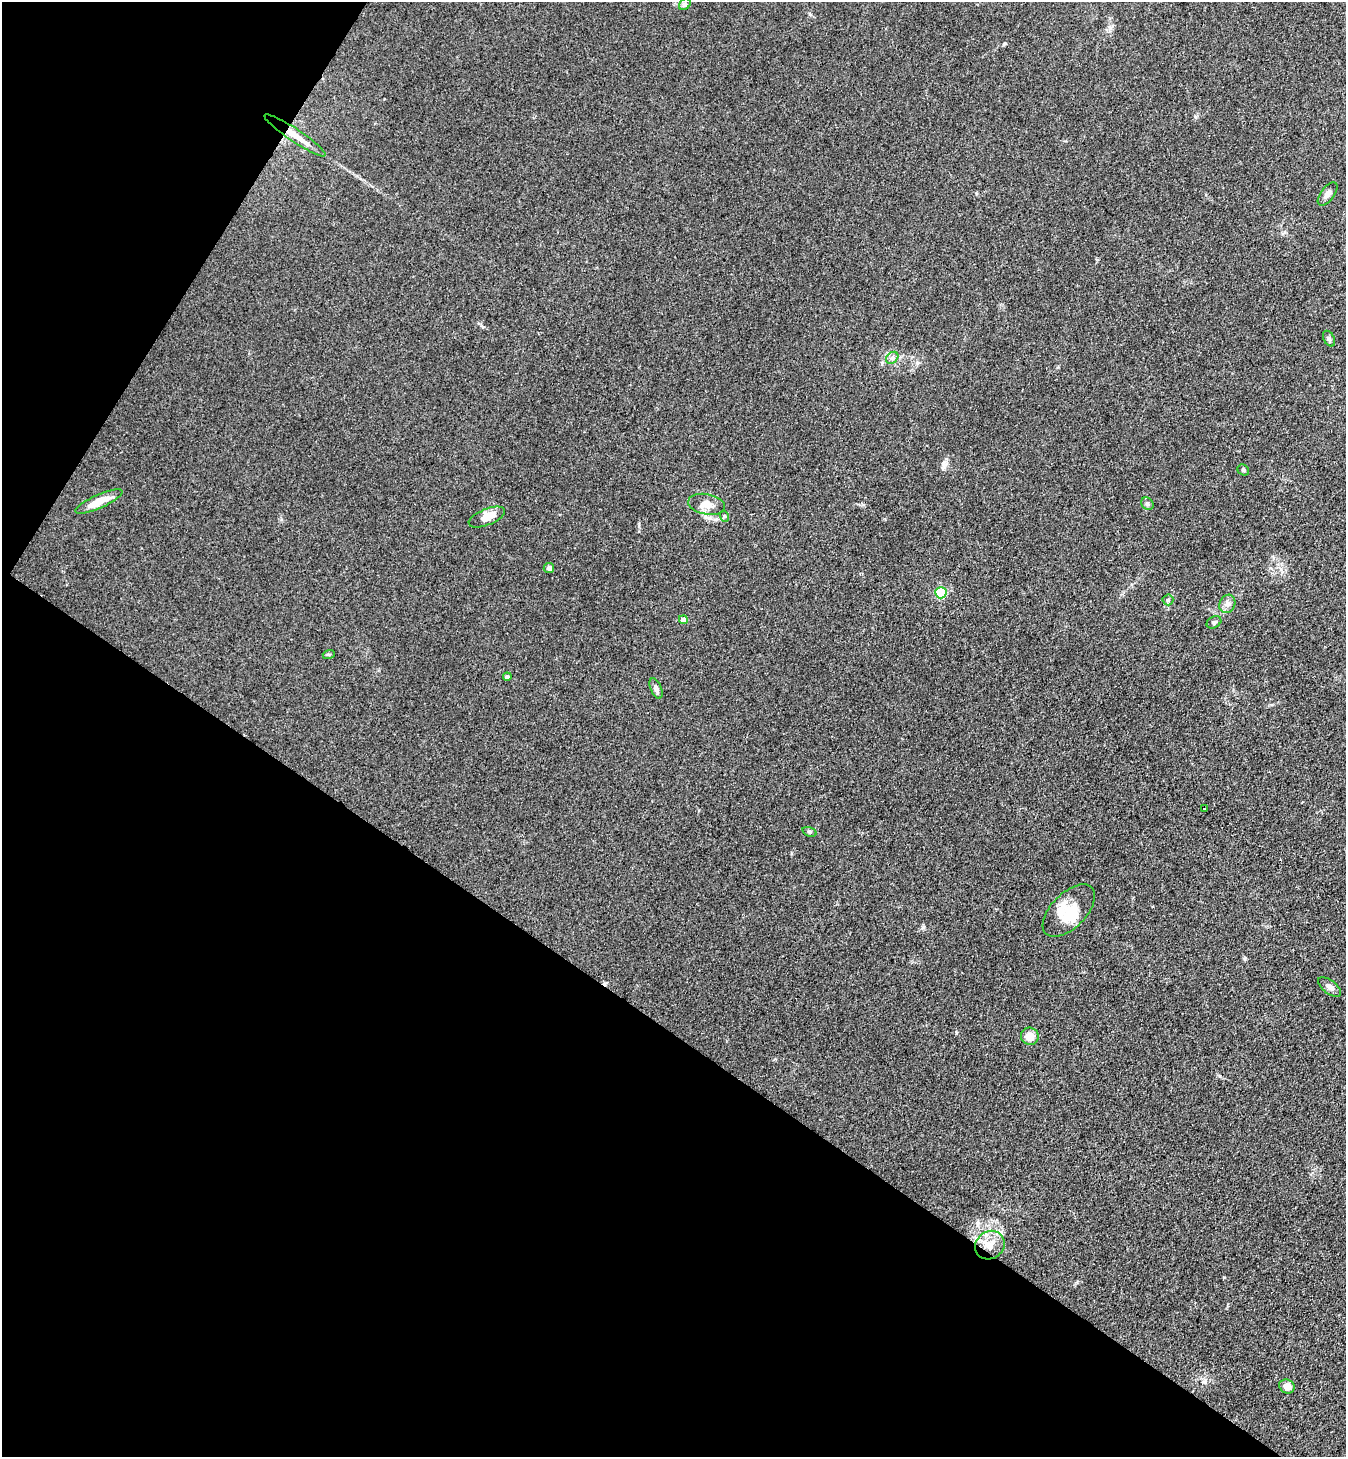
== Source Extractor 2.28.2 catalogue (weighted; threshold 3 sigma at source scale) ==
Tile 9 of 4 x 4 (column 1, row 3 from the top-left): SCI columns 199-1542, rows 1490-2944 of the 5911 x 5888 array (HDU 1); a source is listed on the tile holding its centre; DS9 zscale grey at full resolution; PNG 1348 x 1459 px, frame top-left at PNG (2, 2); each listed source drawn as its Kron ellipse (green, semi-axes under 4 px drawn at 4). Shown black and unused: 35% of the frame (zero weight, under 3 of 4 exposures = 5% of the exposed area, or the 3 px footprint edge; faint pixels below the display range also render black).
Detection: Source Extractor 2.28.2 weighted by HDU 2 'WHT'; one run over the whole footprint, this tile lists its part. Background 0.176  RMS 0.0084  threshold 0.038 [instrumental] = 3 sigma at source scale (4.5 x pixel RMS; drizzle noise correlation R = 1.50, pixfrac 1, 0.05/0.05 arcsec/px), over >= 5 px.
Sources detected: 31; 2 inside a brighter object's white glare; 1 cosmic-ray / hot-pixel residue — neither listed nor drawn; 1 inside a brighter listed object's ellipse — not listed separately; the other 27 listed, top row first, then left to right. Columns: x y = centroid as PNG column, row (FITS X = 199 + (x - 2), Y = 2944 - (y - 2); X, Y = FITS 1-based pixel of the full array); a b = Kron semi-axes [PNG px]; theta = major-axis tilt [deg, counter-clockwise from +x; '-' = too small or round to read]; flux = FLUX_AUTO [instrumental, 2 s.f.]
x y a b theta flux
685 4 7 5 44 1.7
295 135 36 6 -34 15
1328 194 13 6 53 4.6
1329 339 8 5 -62 1.8
892 358 7 5 44 2.2
1243 470 6 5 - 1.5
99 501 25 6 24 13
707 504 19 10 -10 9.5
1147 504 7 5 -46 1.7
724 516 6 3 -71 1
487 517 19 8 22 9.8
549 568 5 5 - 2.6
941 593 5 5 - 58
1168 600 5 5 - 1.4
1227 604 9 7 63 4.1
683 620 4 4 - 6.6
1214 622 8 5 29 2
329 654 6 4 17 1.1
507 677 4 4 - 3.1
656 689 11 5 -67 3.6
1204 809 2 2 - 0.66
809 832 7 4 -20 1.2
1069 911 32 17 45 20
1330 987 13 6 -37 3.6
1030 1036 9 8 - 8.5
990 1245 15 13 38 12
1287 1386 8 7 - 5.8
Overlapping masked pixels (flux is a lower limit): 1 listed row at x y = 295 135
Unlisted compact peaks at least as high as the median listed source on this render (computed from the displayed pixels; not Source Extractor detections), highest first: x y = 1004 44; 943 464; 923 927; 1224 1277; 639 524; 956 1033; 483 327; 1245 958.